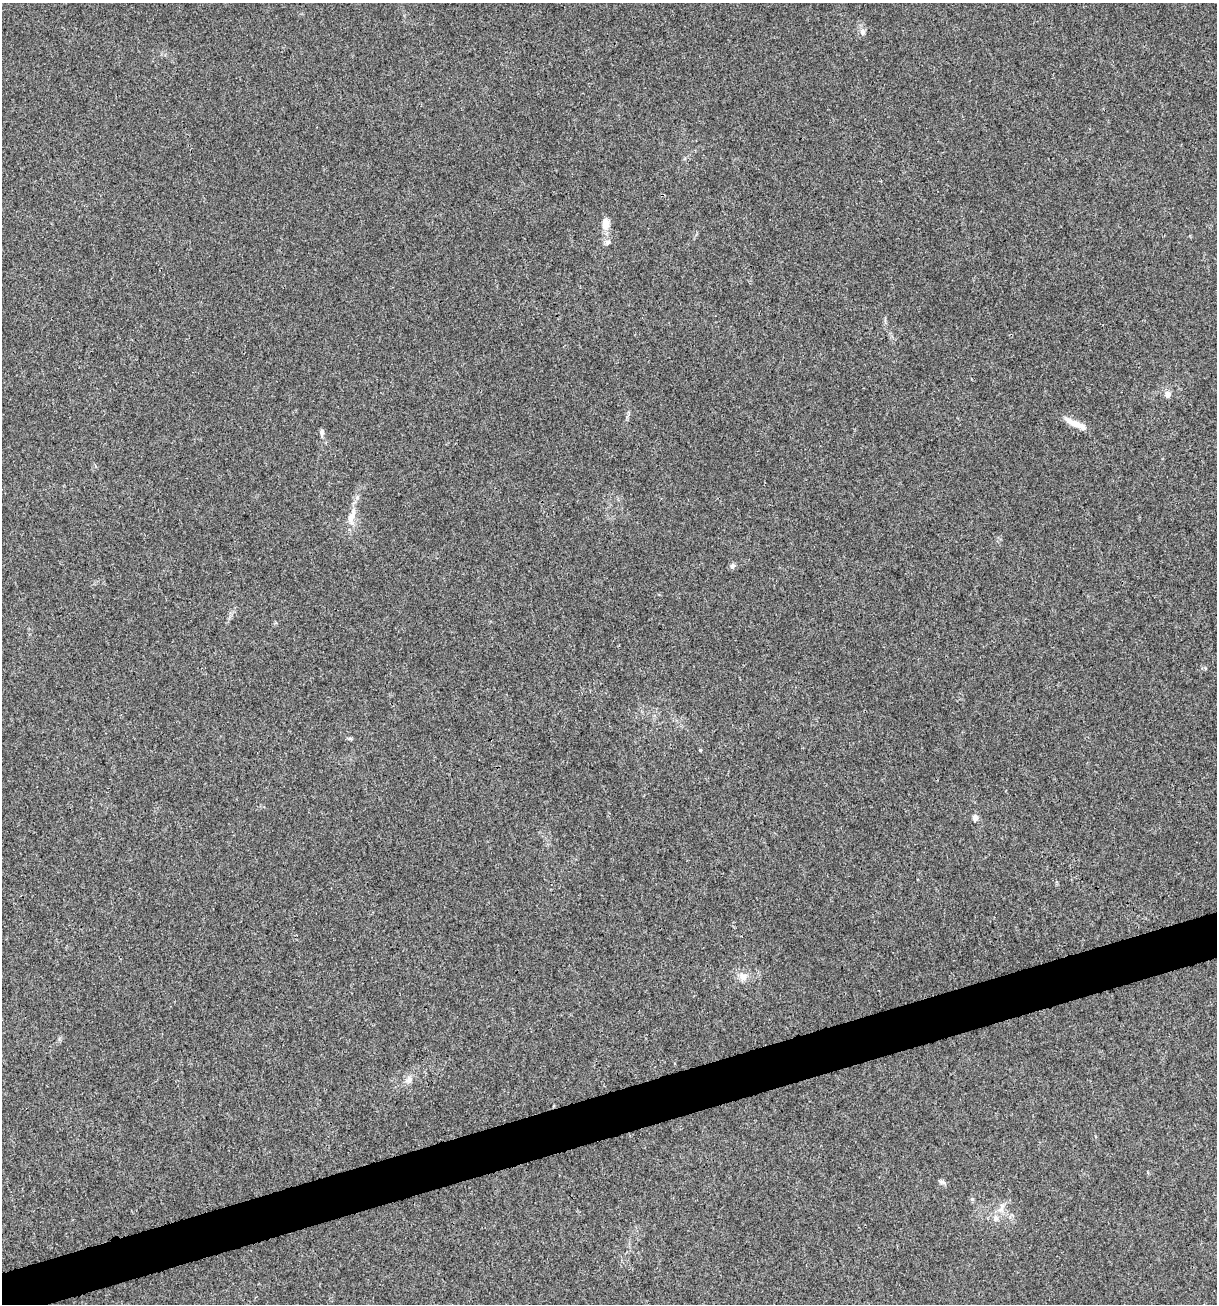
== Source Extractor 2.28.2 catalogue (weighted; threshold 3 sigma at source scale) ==
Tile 7 of 4 x 4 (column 3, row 2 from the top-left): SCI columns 2532-3746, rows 2603-3904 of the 5012 x 5207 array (HDU 1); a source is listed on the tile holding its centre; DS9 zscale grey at full resolution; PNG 1219 x 1306 px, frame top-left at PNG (2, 3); no overlay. Shown black and unused: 3% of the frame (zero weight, under 3 of 4 exposures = <1% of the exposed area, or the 3 px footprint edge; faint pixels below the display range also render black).
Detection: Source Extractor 2.28.2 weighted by HDU 2 'WHT'; one run over the whole footprint, this tile lists its part. Background 0.00318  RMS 0.0027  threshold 0.0121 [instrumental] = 3 sigma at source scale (4.5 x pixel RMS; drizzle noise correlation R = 1.50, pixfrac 1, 0.0396/0.0396 arcsec/px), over >= 5 px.
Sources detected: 15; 1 inside a brighter listed object's ellipse — not listed separately; the other 14 listed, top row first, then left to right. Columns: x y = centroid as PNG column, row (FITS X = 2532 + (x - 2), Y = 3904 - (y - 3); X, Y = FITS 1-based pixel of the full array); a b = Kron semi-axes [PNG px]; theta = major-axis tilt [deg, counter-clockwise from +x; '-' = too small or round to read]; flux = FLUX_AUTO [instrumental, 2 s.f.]
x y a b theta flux
863 32 9 7 78 1.1
606 225 13 10 69 2.2
607 242 8 7 - 0.83
1168 394 8 7 - 1.4
1075 423 27 8 -25 3.2
322 432 9 5 -90 0.83
351 516 27 9 71 3.6
732 566 8 6 57 0.75
700 750 4 3 - 0.3
975 817 5 4 - 2.1
743 977 11 9 -60 2
409 1080 13 7 25 1.4
942 1182 10 5 -26 0.66
996 1218 10 7 90 1.3
Unlisted compact peaks at least as high as the median listed source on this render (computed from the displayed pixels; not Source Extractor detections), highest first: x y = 972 1199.